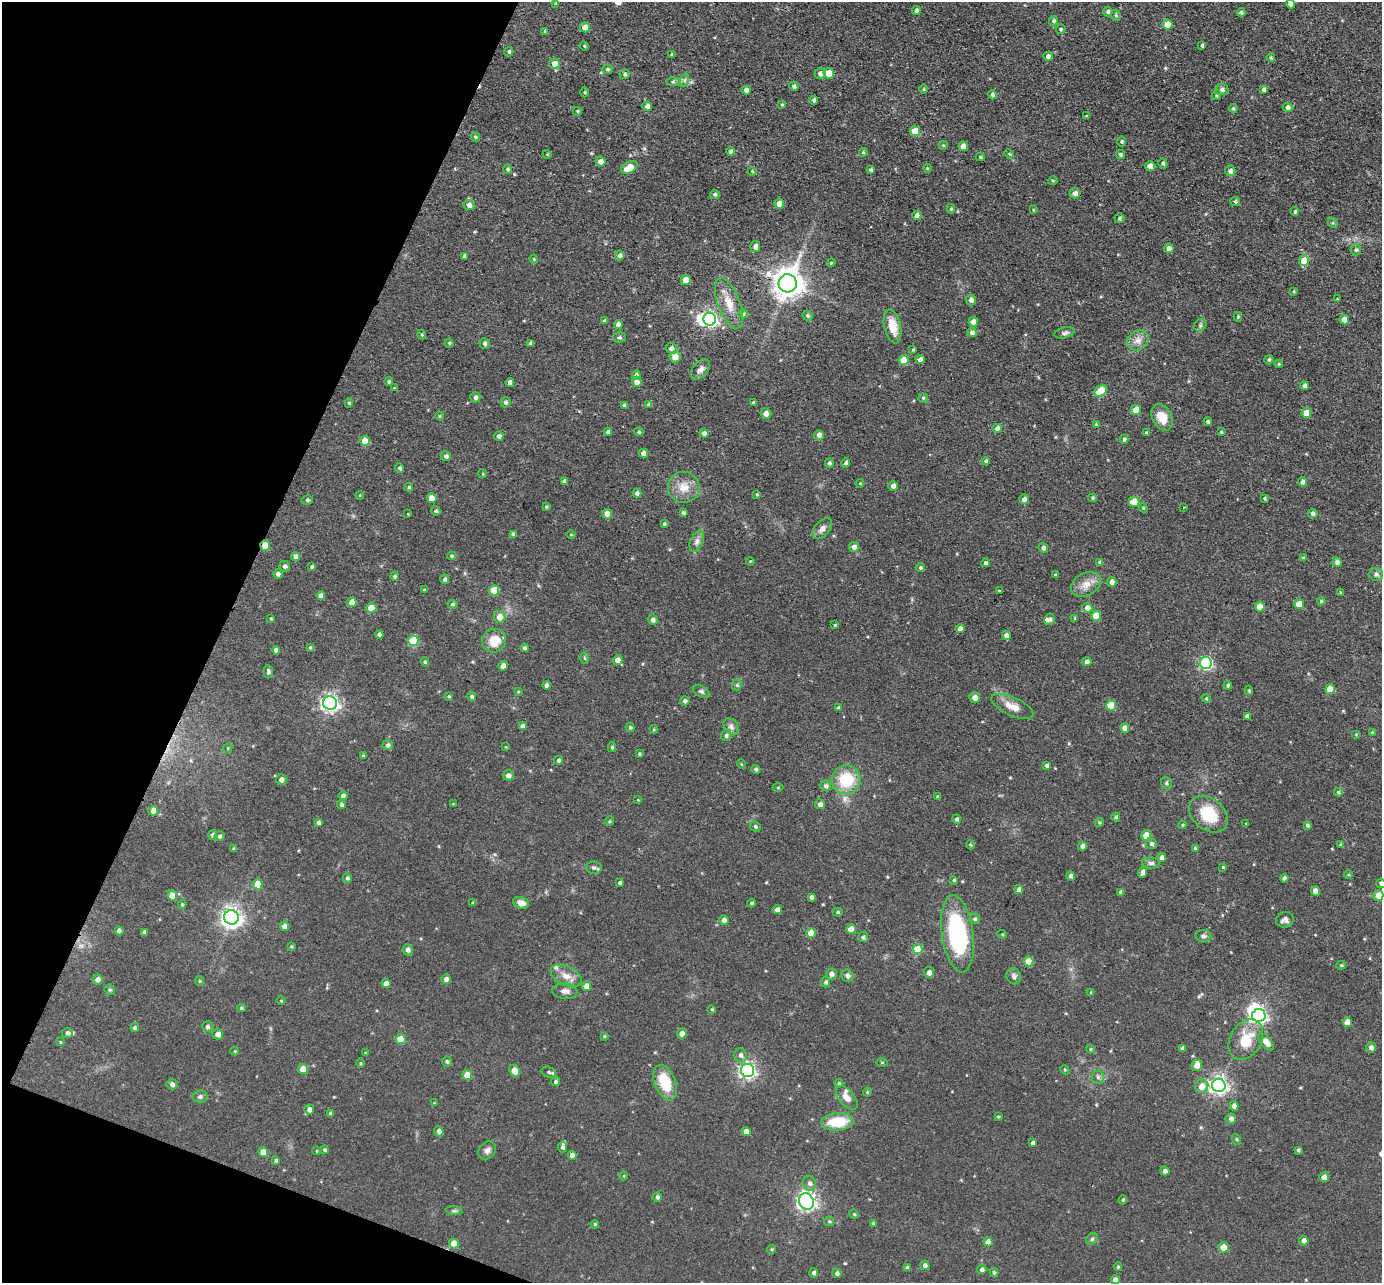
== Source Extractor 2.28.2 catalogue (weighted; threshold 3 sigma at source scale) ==
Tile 9 of 4 x 4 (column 1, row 3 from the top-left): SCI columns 2-1381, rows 1422-2702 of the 5524 x 5537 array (HDU 1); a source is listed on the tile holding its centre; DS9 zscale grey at full resolution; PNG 1384 x 1285 px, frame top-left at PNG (2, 2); each listed source drawn as its Kron ellipse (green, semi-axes under 4 px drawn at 4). Shown black and unused: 19% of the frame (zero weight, under 3 of 4 exposures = <1% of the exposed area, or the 3 px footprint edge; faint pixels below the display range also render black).
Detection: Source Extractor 2.28.2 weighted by HDU 2 'WHT'; one run over the whole footprint, this tile lists its part. Background 0.0448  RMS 0.0067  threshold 0.0301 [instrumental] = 3 sigma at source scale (4.5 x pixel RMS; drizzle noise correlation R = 1.50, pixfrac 1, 0.05/0.05 arcsec/px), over >= 5 px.
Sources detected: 450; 2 inside a brighter object's white glare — neither listed nor drawn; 6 inside a brighter listed object's ellipse — not listed separately; the other 442 listed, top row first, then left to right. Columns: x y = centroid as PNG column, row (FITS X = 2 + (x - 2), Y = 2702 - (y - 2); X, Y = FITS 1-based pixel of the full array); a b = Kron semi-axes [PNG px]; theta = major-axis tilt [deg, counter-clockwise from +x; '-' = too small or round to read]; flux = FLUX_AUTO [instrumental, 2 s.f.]
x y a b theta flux
556 3 4 3 - 0.64
1291 4 4 4 - 3.8
916 10 4 4 - 2.1
1108 12 5 5 - 1.5
1241 12 4 3 - 1.4
1116 15 6 4 -69 0.97
1053 21 5 4 - 1.5
1168 25 5 5 - 12
585 27 5 5 - 5.9
1061 29 5 4 - 0.9
545 31 4 4 - 0.79
1202 45 4 3 - 1.6
584 46 5 4 - 0.7
509 52 5 4 - 1.1
672 55 4 3 - 1.2
1048 56 5 4 - 2.2
1271 57 4 3 - 0.83
554 64 5 5 - 5.6
607 69 5 5 - 1.2
829 73 5 5 - 10
625 74 5 5 - 1.3
820 74 5 5 - 3.3
685 80 7 4 71 1.5
673 82 6 4 1 1.3
794 86 5 4 - 1.7
923 89 5 3 - 0.61
1264 89 4 4 - 2.5
746 90 5 4 - 3.1
1222 90 6 5 - 2.1
584 92 5 3 - 0.64
992 95 5 4 - 1.6
1216 95 5 4 - 1
814 100 4 4 - 1.6
782 104 4 3 - 0.71
647 106 5 5 - 2.1
1287 107 5 4 - 2.7
1233 108 4 4 - 1.1
577 111 4 4 - 0.88
1086 116 3 3 - 1
915 131 5 5 - 12
475 137 5 4 - 1
1122 141 5 4 - 1.2
943 145 4 4 - 0.83
963 146 5 4 - 4.1
731 152 4 4 - 2.3
863 152 4 4 - 0.97
547 154 4 3 - 0.5
1009 154 5 4 - 0.84
1120 154 5 4 - 1.4
980 157 4 4 - 0.87
601 161 5 5 - 3.5
1163 163 5 4 - 1.2
1150 166 5 4 - 6.5
629 167 8 5 27 11
927 168 4 3 - 0.61
507 169 4 4 - 1.2
871 170 4 3 - 1.2
752 171 4 4 - 0.8
1230 171 5 5 - 2.3
1053 181 5 3 - 0.74
1075 193 5 5 - 3.6
715 194 5 4 - 1.5
1235 201 5 4 - 1.1
779 204 5 5 - 5.9
469 205 5 5 - 2.9
951 209 5 4 - 0.98
1033 210 4 3 - 0.55
1295 211 4 3 - 1.1
917 215 4 4 - 3.2
1119 218 5 5 - 1.2
1333 223 6 4 -43 0.94
755 247 5 5 - 2.7
1169 248 5 4 - 3.4
1356 250 5 5 - 1.3
620 255 5 5 - 1.8
465 256 4 3 - 1.8
534 259 4 4 - 0.66
1304 261 5 5 - 11
831 263 4 3 - 0.63
686 280 5 4 - 8.4
788 283 9 9 - 1000
1293 291 4 2 - 0.58
1337 299 4 3 - 0.51
971 300 5 5 - 2.7
729 303 26 11 -69 11
743 314 5 4 - 0.99
808 316 5 4 - 1.3
1238 317 5 4 - 1
710 319 6 6 - 170
1344 320 4 4 - 5.4
604 321 4 4 - 1.1
973 322 5 4 - 5.2
618 325 4 4 - 2.8
1200 325 7 5 46 1.3
892 326 17 8 -77 11
972 332 5 4 - 2
1065 333 10 5 15 1.9
422 334 5 4 - 0.95
619 337 6 5 - 1.1
1138 340 11 9 32 4.6
449 343 4 4 - 1
485 343 5 5 - 1.4
530 343 4 3 - 1.7
671 348 6 5 - 3.5
913 350 4 3 - 0.73
675 357 5 5 - 5.6
920 359 4 4 - 2.8
904 360 5 5 - 11
1269 360 5 4 - 1.2
1279 364 4 4 - 0.84
700 369 12 7 50 3.2
636 375 4 4 - 2.8
389 382 4 4 - 1.2
510 382 4 4 - 2.6
637 382 5 5 - 5.7
1304 386 4 4 - 2.5
394 388 4 3 - 0.55
1101 391 7 5 31 19
475 397 5 5 - 2.3
923 398 5 5 - 0.95
506 402 5 5 - 1.4
753 402 4 3 - 0.83
349 403 4 4 - 0.93
624 405 4 3 - 1.5
649 405 4 4 - 1.8
1136 410 5 5 - 9.6
1306 413 5 5 - 8.6
766 414 5 5 - 3.3
440 416 4 4 - 0.7
1162 417 14 9 -61 10
1208 421 4 4 - 1.2
1096 424 4 3 - 0.61
997 428 5 4 - 2.5
608 432 4 4 - 1.8
639 432 4 4 - 1.3
1221 432 3 3 - 0.66
704 433 4 4 - 2.7
1147 433 3 3 - 0.95
819 435 5 4 - 4.2
499 436 5 4 - 2
1124 439 4 4 - 1.4
365 441 5 5 - 10
643 453 5 4 - 4.1
446 456 5 5 - 1.8
986 461 4 3 - 1.4
829 463 4 4 - 1.7
846 463 4 4 - 1.5
400 468 5 4 - 1.4
483 474 4 3 - 0.68
564 481 4 4 - 2.6
1302 482 5 4 - 2.6
860 483 4 3 - 0.52
893 486 5 5 - 3.5
409 487 4 4 - 0.8
684 487 15 15 - 9.6
637 493 4 4 - 2.3
757 494 4 3 - 0.73
360 495 4 3 - 0.59
432 498 5 4 - 6.9
1093 498 4 4 - 1
1265 498 4 4 - 1.1
1024 499 4 4 - 3.3
307 500 5 4 - 1.3
1134 502 5 5 - 8.1
546 507 4 3 - 0.72
1183 507 3 2 - 0.67
1143 508 4 4 - 0.88
436 511 5 4 - 1.3
683 512 4 3 - 1.4
1313 513 5 4 - 2.1
408 514 2 2 - 0.4
607 514 5 5 - 7.6
664 524 4 3 - 0.93
822 529 12 7 47 3.3
513 534 4 4 - 1.7
571 535 5 3 - 0.56
697 541 11 6 67 2.8
265 546 5 5 - 11
854 547 5 5 - 2.7
1043 548 5 4 - 2.3
451 556 4 3 - 0.86
296 557 4 4 - 2.8
1303 558 4 3 - 1.5
750 561 4 3 - 0.55
1100 562 4 4 - 1.8
1337 562 4 4 - 2.5
986 563 4 3 - 1.7
285 566 5 5 - 1.9
312 567 4 3 - 1.2
920 568 4 4 - 1
278 574 4 4 - 1.9
1376 574 7 6 - 2.5
1055 575 4 3 - 0.96
394 576 4 4 - 1.2
445 579 5 4 - 1.5
1112 582 5 4 - 3.3
1086 584 16 11 30 6.9
424 590 4 3 - 0.8
494 590 5 5 - 18
999 591 4 3 - 0.88
1341 592 3 3 - 0.68
321 596 4 4 - 3.6
1321 601 4 4 - 0.97
352 602 4 4 - 6.7
452 604 5 4 - 1.1
1299 604 5 4 - 10
1260 607 5 5 - 11
371 608 5 5 - 13
1087 608 5 5 - 4.1
1096 616 5 5 - 15
500 617 6 5 - 6.5
1075 618 3 3 - 0.7
271 619 4 3 - 0.7
1050 619 6 5 - 1.9
653 620 5 5 - 2
835 625 4 3 - 0.67
960 628 4 4 - 3.4
379 635 4 4 - 2
1006 635 5 4 - 2.7
413 641 5 5 - 29
494 641 12 11 - 11
310 647 4 3 - 0.86
524 648 4 4 - 1.5
276 650 4 4 - 2.7
584 658 5 3 - 0.84
618 660 5 4 - 5.4
425 662 5 4 - 0.95
1087 662 4 4 - 3.2
1206 663 6 6 - 98
503 666 4 4 - 4.6
268 671 6 4 -89 1.5
546 685 4 4 - 1.9
737 685 5 5 - 0.96
1228 685 4 4 - 1.3
1330 689 5 5 - 10
1249 690 5 4 - 0.86
701 691 9 5 -28 1.4
518 692 4 3 - 0.54
449 696 3 3 - 0.63
472 696 4 4 - 1.2
975 697 5 5 - 3.9
1206 698 4 4 - 0.71
685 701 4 4 - 2.1
330 703 7 6 - 260
1012 706 23 9 -24 7.4
1111 706 5 5 - 19
838 708 4 4 - 1.2
1247 716 4 4 - 2.8
522 726 4 4 - 1.9
630 727 5 4 - 1.1
731 727 9 6 -52 2.2
1125 728 4 4 - 5.3
654 729 4 3 - 0.75
1372 733 4 4 - 1.1
1356 734 5 3 - 0.58
726 736 5 5 - 1.4
388 745 5 5 - 1.7
506 747 4 3 - 0.53
612 747 5 4 - 1
228 748 5 4 - 0.65
639 754 4 3 - 0.79
363 756 4 3 - 0.92
559 760 4 4 - 1.7
741 764 5 3 - 0.55
1047 765 4 4 - 1.9
756 769 4 4 - 1.5
508 775 5 5 - 3.1
281 779 5 5 - 3.2
846 780 14 14 - 24
1166 783 6 5 - 1.5
826 786 5 5 - 1.9
778 787 5 3 - 0.63
1338 792 4 4 - 1.2
343 796 4 4 - 2.1
938 797 4 4 - 1.2
638 800 3 3 - 0.51
453 804 4 3 - 0.53
820 804 5 5 - 2.5
341 805 4 4 - 1.7
153 811 5 5 - 6.4
1208 814 21 15 -39 23
1116 817 4 3 - 1.6
957 819 4 4 - 1.6
610 821 5 3 - 0.65
1099 822 5 4 - 0.85
318 823 4 4 - 1.7
1246 823 3 2 - 0.5
1182 825 4 4 - 0.7
1307 825 4 3 - 1.2
755 826 5 5 - 1.2
213 835 5 4 - 1.7
1146 835 5 5 - 11
219 836 5 5 - 1.4
1151 844 5 5 - 1.7
970 845 5 3 - 0.79
1341 845 4 3 - 1.5
1082 846 4 4 - 3
1195 848 4 3 - 0.98
234 849 4 3 - 1.1
1162 858 4 4 - 2.9
1151 863 9 5 -3 1.9
594 867 8 6 -8 1.8
1223 867 4 3 - 0.77
1143 872 6 4 72 3.1
1348 875 4 3 - 0.63
1071 876 5 4 - 2.1
347 878 5 4 - 1.5
1284 878 4 4 - 2
954 880 4 3 - 0.97
620 883 4 4 - 2
1381 883 5 4 - 1.6
257 884 5 5 - 9.3
1019 890 4 4 - 2.9
1315 891 5 4 - 4.6
1121 892 4 4 - 2.2
172 895 5 4 - 8
1378 895 5 5 - 6.3
811 897 4 3 - 1.9
473 903 4 3 - 0.68
521 903 8 5 -17 4.6
751 903 4 3 - 1
182 904 4 4 - 0.83
777 910 4 4 - 3.9
838 912 5 4 - 1
231 917 7 7 - 410
975 919 5 5 - 1.6
724 920 4 4 - 2.9
1285 920 9 7 17 2.4
284 926 5 4 - 4.7
851 929 5 4 - 7.8
119 931 4 4 - 2.9
144 932 4 4 - 1.8
811 933 5 5 - 12
957 934 39 15 -82 76
1002 934 5 3 - 0.6
1203 936 8 6 -1 1.8
863 937 5 5 - 1.2
291 946 4 4 - 0.72
918 949 5 5 - 15
408 950 5 5 - 2.6
1029 961 5 4 - 12
1341 965 5 4 - 0.92
929 972 5 5 - 3.2
831 974 5 5 - 2.6
566 976 16 9 -24 6
847 976 6 6 - 2.1
1014 976 8 7 - 2.2
98 979 5 5 - 3.9
446 979 5 4 - 2.9
200 981 5 4 - 0.89
826 982 5 4 - 1.5
386 984 4 4 - 4.5
586 986 4 4 - 4.9
110 990 5 5 - 1.1
565 991 12 7 -5 3.2
1091 993 4 4 - 0.91
281 1001 4 3 - 0.57
241 1008 4 4 - 1
712 1009 4 3 - 0.73
1259 1015 7 6 - 190
1347 1022 5 4 - 6.4
207 1027 5 5 - 1.7
135 1028 4 4 - 1.7
67 1033 5 4 - 1.6
218 1034 5 5 - 3.9
682 1034 5 5 - 4
604 1036 3 3 - 0.68
400 1039 5 5 - 12
1246 1040 21 15 59 18
60 1042 4 3 - 0.61
1266 1042 10 5 -49 6.1
1183 1048 4 4 - 1.9
1371 1048 5 5 - 2.6
1090 1049 4 4 - 0.73
235 1051 4 4 - 0.63
365 1053 3 3 - 0.75
741 1055 7 6 - 2.1
447 1061 5 5 - 1.3
882 1062 5 3 - 0.63
361 1063 5 3 - 0.69
1197 1066 5 5 - 4.8
303 1069 5 4 - 8.5
747 1070 6 6 - 200
1065 1070 5 3 - 0.76
514 1071 6 5 - 5.8
549 1072 7 5 -15 1.6
467 1075 5 5 - 9.8
1098 1077 6 6 - 1.7
555 1082 4 4 - 1.2
665 1083 18 10 -69 21
839 1083 4 4 - 0.88
172 1084 5 5 - 2.5
1219 1085 7 6 - 280
1202 1086 7 6 - 6.3
867 1092 4 4 - 0.79
200 1097 7 6 - 1.7
847 1098 14 7 -50 4.5
434 1103 3 3 - 0.48
1234 1106 5 4 - 3.3
309 1109 5 5 - 2.8
331 1113 4 4 - 1.4
998 1117 3 3 - 0.73
1231 1119 5 5 - 2.3
837 1122 16 8 4 21
439 1131 5 4 - 2.8
746 1132 4 4 - 4.9
1236 1139 5 3 - 0.77
1033 1143 4 3 - 1.8
562 1147 5 5 - 1.7
324 1150 4 4 - 1
487 1150 10 8 47 2.6
1298 1150 4 4 - 1.2
317 1151 4 3 - 0.55
263 1152 5 4 - 6.1
572 1155 4 4 - 3.8
276 1160 4 4 - 1.1
1165 1171 4 4 - 2.6
624 1176 4 3 - 0.55
1324 1177 5 4 - 3.5
810 1183 7 6 - 2.4
657 1197 5 4 - 1.8
1123 1200 4 4 - 1.2
806 1201 8 7 - 240
454 1211 8 4 -8 1.1
854 1214 5 4 - 0.85
829 1221 5 4 - 0.92
873 1223 4 4 - 1
595 1224 4 3 - 0.69
1092 1239 6 5 - 1.1
1304 1241 5 4 - 3.1
988 1242 4 4 - 4.3
454 1244 5 5 - 8.5
1224 1247 5 5 - 11
771 1249 4 4 - 0.82
925 1265 5 4 - 2.2
1118 1267 4 3 - 0.92
907 1268 4 3 - 1.9
982 1269 5 4 - 2.1
994 1272 5 4 - 1.1
814 1273 4 4 - 1.9
837 1273 4 4 - 1.6
1115 1280 4 4 - 3.4
Overlapping masked pixels (flux is a lower limit): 1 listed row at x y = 265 546
Isophote crosses this tile's border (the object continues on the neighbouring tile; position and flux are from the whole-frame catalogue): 2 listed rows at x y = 1291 4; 1381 883